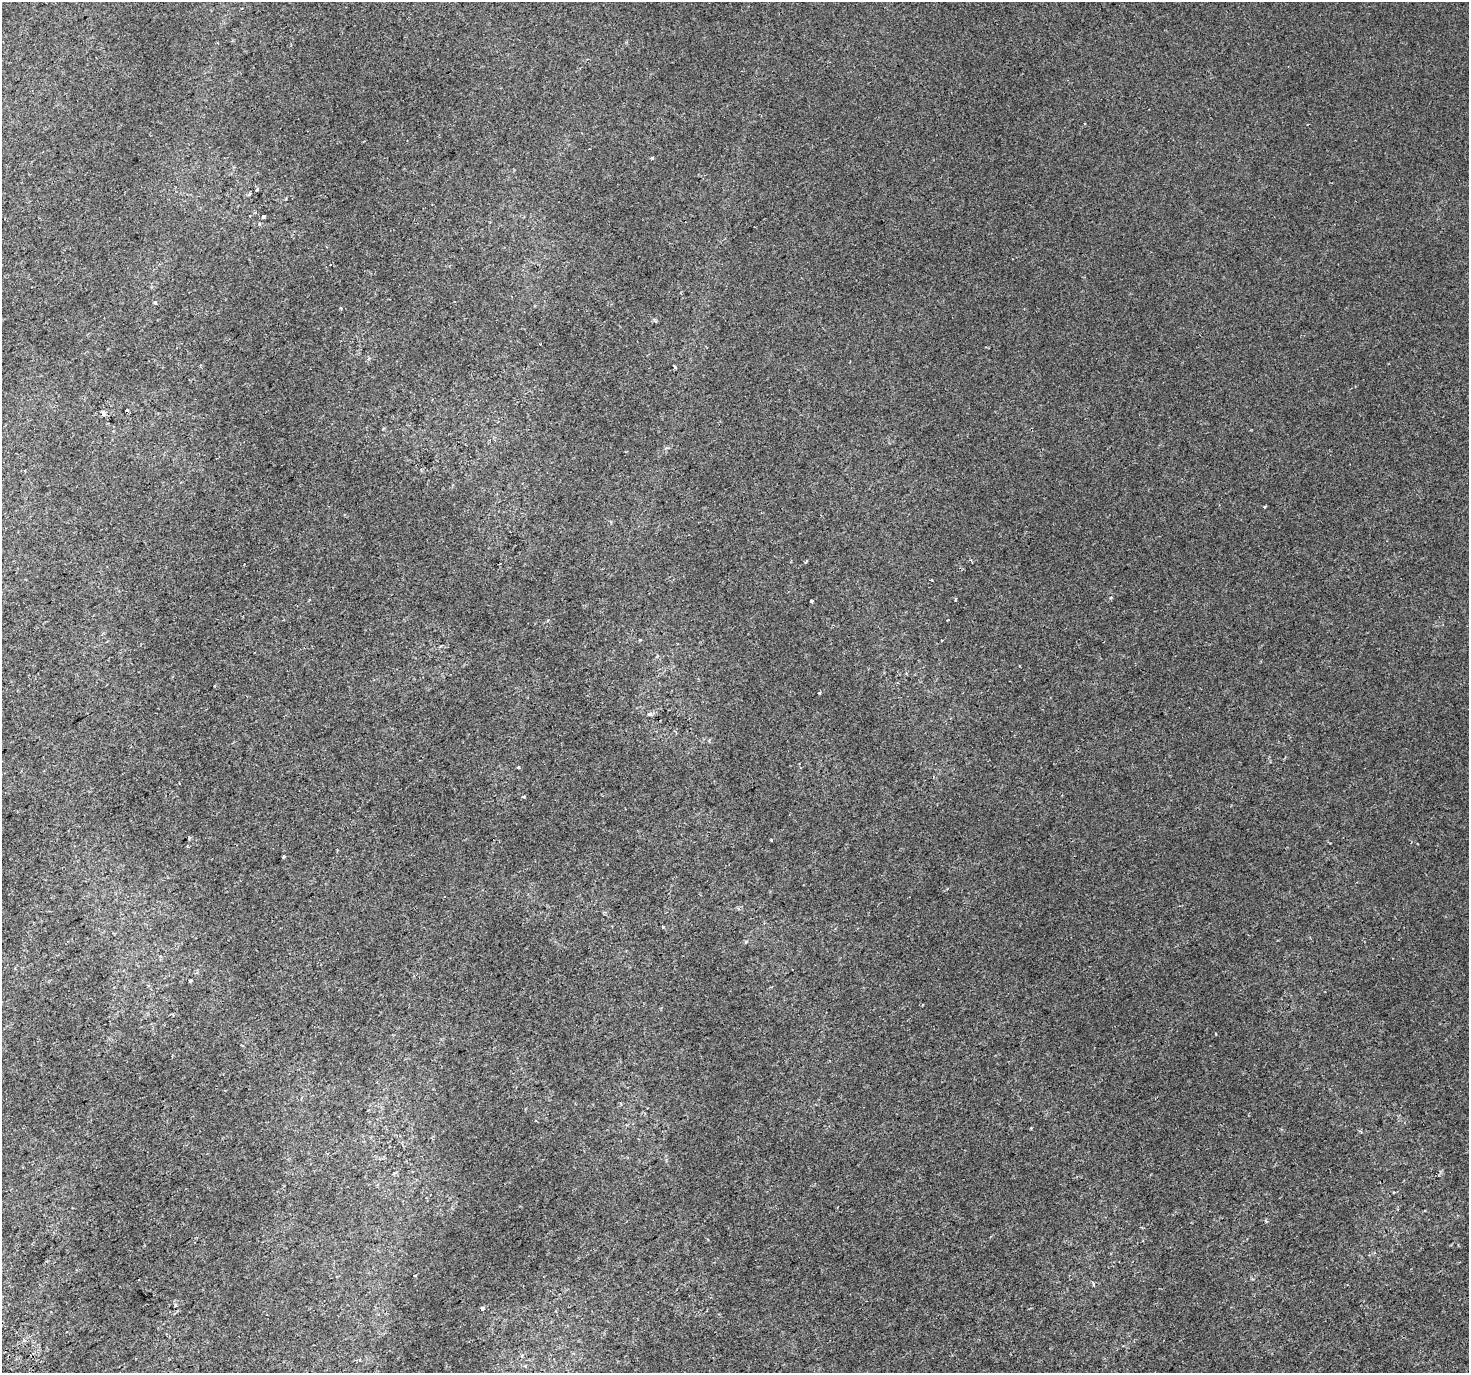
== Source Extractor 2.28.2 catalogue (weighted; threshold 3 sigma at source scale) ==
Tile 7 of 4 x 4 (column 3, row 2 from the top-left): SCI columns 2974-4440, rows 2939-4309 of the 5943 x 5816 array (HDU 1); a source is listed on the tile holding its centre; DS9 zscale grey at full resolution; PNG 1471 x 1375 px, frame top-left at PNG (2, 2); no overlay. Shown black and unused: <1% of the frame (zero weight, under 2 of 3 exposures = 2% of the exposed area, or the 3 px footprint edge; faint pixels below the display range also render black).
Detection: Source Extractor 2.28.2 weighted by HDU 2 'WHT'; one run over the whole footprint, this tile lists its part. Background 8.95e-04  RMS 0.0029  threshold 0.013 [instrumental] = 3 sigma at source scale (4.5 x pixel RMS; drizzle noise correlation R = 1.50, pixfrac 1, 0.0396/0.0396 arcsec/px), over >= 5 px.
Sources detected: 24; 1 cosmic-ray / hot-pixel residue — not listed; the other 23 listed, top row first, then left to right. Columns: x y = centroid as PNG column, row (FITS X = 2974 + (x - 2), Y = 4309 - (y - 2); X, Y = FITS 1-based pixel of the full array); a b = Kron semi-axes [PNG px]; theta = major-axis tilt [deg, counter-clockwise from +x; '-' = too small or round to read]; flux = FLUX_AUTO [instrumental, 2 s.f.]
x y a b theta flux
263 217 4 3 - 0.42
155 302 4 4 - 0.35
341 308 3 3 - 0.22
540 344 2 2 - 0.2
675 367 4 3 - 0.37
1265 507 3 3 - 0.48
806 561 3 3 - 0.31
811 601 4 3 - 0.91
948 620 3 2 - 0.29
942 640 3 3 - 1.1
819 692 4 3 - 0.29
650 714 6 5 - 0.53
518 767 4 3 - 0.39
523 796 5 3 - 0.32
189 838 4 4 - 0.39
771 840 3 2 - 0.26
445 897 3 2 - 0.33
663 927 3 3 - 0.54
746 942 5 3 - 0.26
191 980 3 3 - 0.38
1216 1034 3 2 - 0.23
415 1275 3 2 - 0.22
482 1308 4 3 - 2.8
Unlisted compact peaks at least as high as the median listed source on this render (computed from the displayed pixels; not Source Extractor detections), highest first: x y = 652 158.